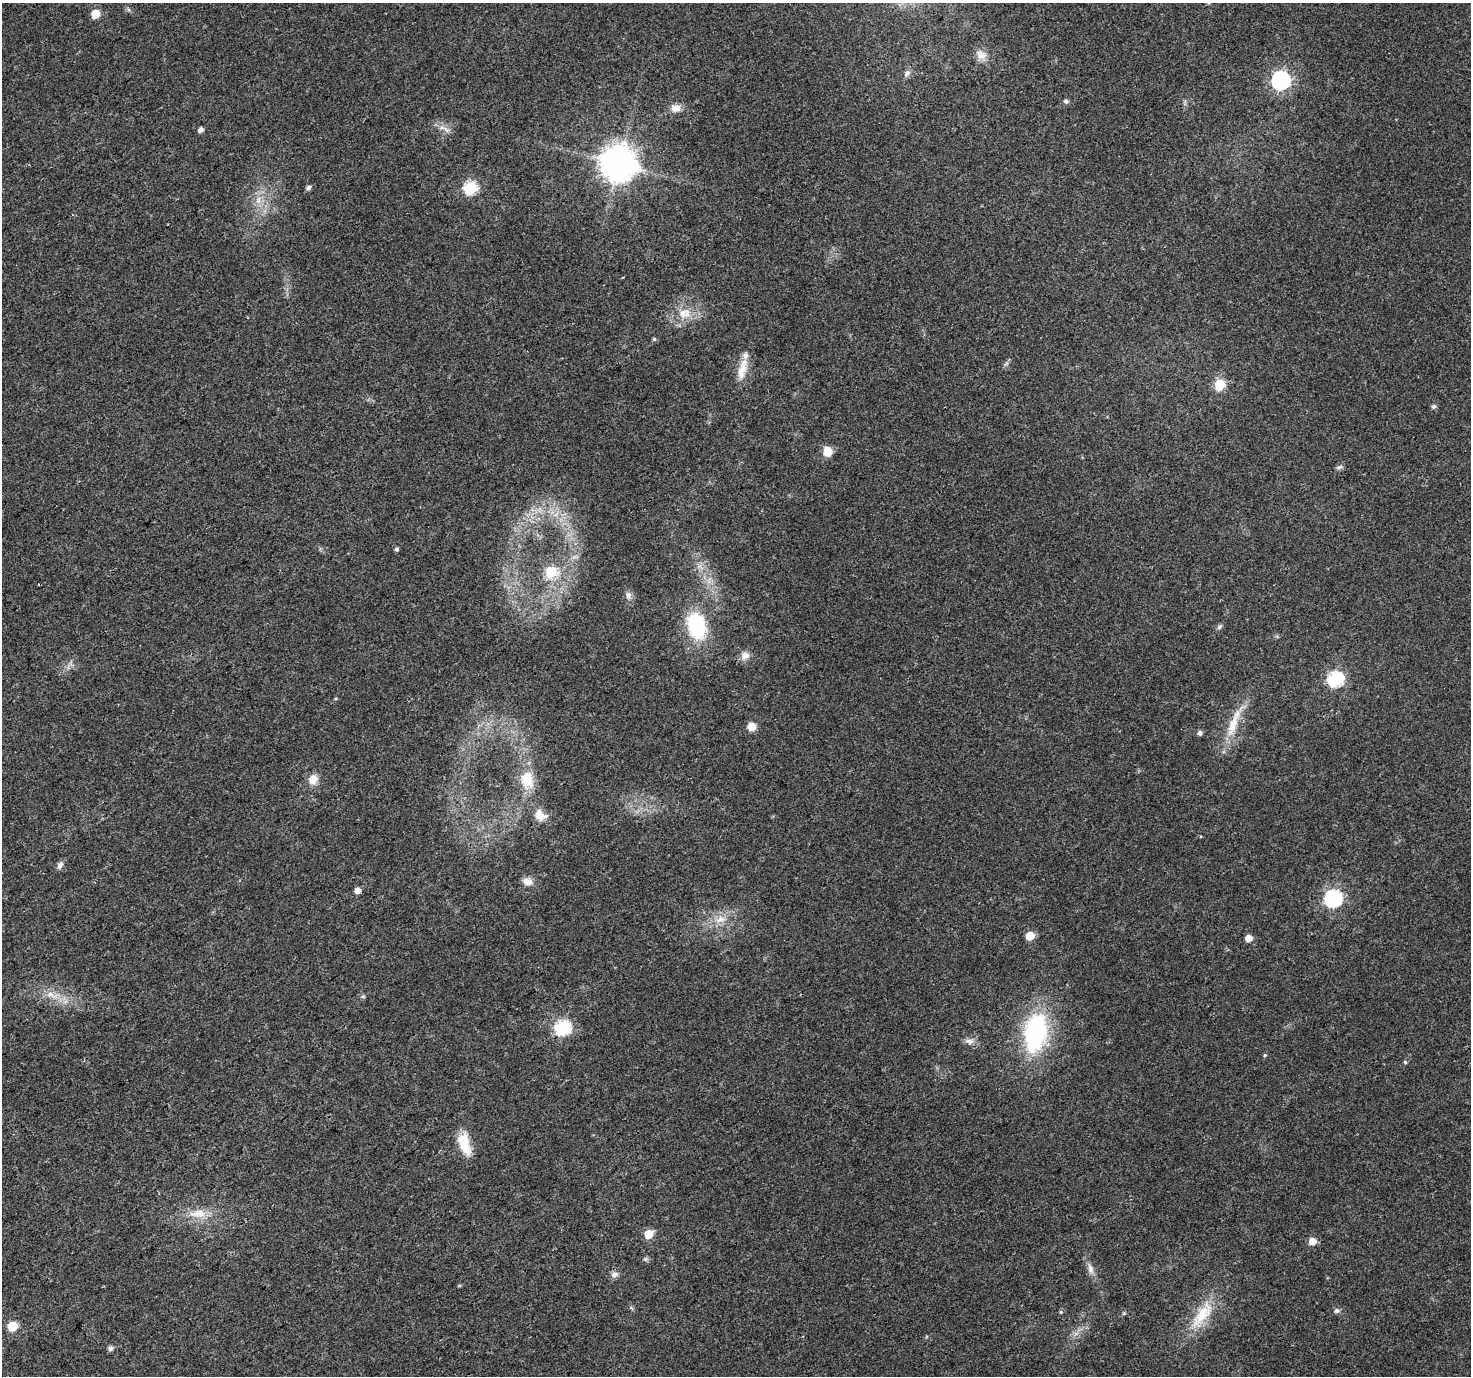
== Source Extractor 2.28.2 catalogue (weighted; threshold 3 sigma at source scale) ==
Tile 7 of 4 x 4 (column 3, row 2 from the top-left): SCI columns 2945-4413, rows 2925-4298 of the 5881 x 5789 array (HDU 1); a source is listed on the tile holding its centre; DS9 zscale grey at full resolution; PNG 1473 x 1378 px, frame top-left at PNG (2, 3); no overlay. Shown black and unused: <1% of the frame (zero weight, under 3 of 4 exposures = <1% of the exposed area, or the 3 px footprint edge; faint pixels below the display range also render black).
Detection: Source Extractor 2.28.2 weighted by HDU 2 'WHT'; one run over the whole footprint, this tile lists its part. Background 0.0248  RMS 0.003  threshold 0.0137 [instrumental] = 3 sigma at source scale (4.5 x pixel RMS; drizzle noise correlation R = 1.50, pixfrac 1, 0.0396/0.0396 arcsec/px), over >= 5 px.
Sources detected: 61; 1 too faint to see at this stretch — not listed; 1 inside a brighter listed object's ellipse — not listed separately; the other 59 listed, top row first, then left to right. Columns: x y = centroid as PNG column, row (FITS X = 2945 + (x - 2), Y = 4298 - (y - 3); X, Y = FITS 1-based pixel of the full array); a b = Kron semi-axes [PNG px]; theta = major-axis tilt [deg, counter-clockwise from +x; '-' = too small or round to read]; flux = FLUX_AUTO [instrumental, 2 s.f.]
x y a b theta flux
96 14 6 5 - 8
981 55 16 12 -25 2.9
907 74 11 6 45 1.1
1281 80 8 7 - 110
1066 101 8 6 -5 0.68
676 108 12 9 -2 2.7
446 129 13 6 -43 1.7
200 130 5 4 - 1.5
618 164 10 10 - 670
308 188 5 5 - 1
471 188 6 6 - 36
258 200 11 6 77 1.9
683 313 15 12 89 4.2
654 339 5 5 - 0.47
742 369 31 10 76 4.9
1220 384 6 6 - 17
1434 406 6 5 - 0.77
827 451 6 6 - 12
1339 467 9 5 15 0.75
396 549 5 4 - 0.66
551 572 6 6 - 25
628 595 10 8 -86 1.4
696 626 25 17 -75 25
1219 627 8 6 46 0.72
745 656 11 10 - 2.2
1336 679 7 7 - 60
1233 723 45 11 70 8.9
751 727 7 7 - 3.8
1200 733 6 5 - 0.92
313 779 13 11 73 3.3
527 780 24 17 -81 8.8
540 815 17 13 -36 4
60 865 12 7 52 1.1
527 881 12 9 -10 2.4
357 890 5 5 - 2.1
1333 898 7 7 - 80
720 919 15 9 20 3.5
1030 936 6 5 - 7.4
1249 938 5 5 - 3.3
52 995 22 7 -25 3.6
363 996 6 4 1 0.42
563 1027 7 7 - 54
1035 1033 27 16 81 53
969 1041 13 8 -2 1.6
1265 1055 5 5 - 0.34
1405 1062 5 4 - 0.45
464 1144 31 14 -73 7.1
200 1214 16 12 -24 4.5
648 1234 6 5 - 9.7
1312 1241 6 6 - 3.6
645 1259 6 6 - 0.61
1090 1268 15 7 -78 2
615 1275 10 7 13 1.3
1337 1311 8 6 4 0.86
1061 1312 5 5 - 0.43
1124 1313 5 4 - 0.39
1202 1315 49 17 55 12
12 1326 6 6 - 12
110 1348 6 5 - 1.1